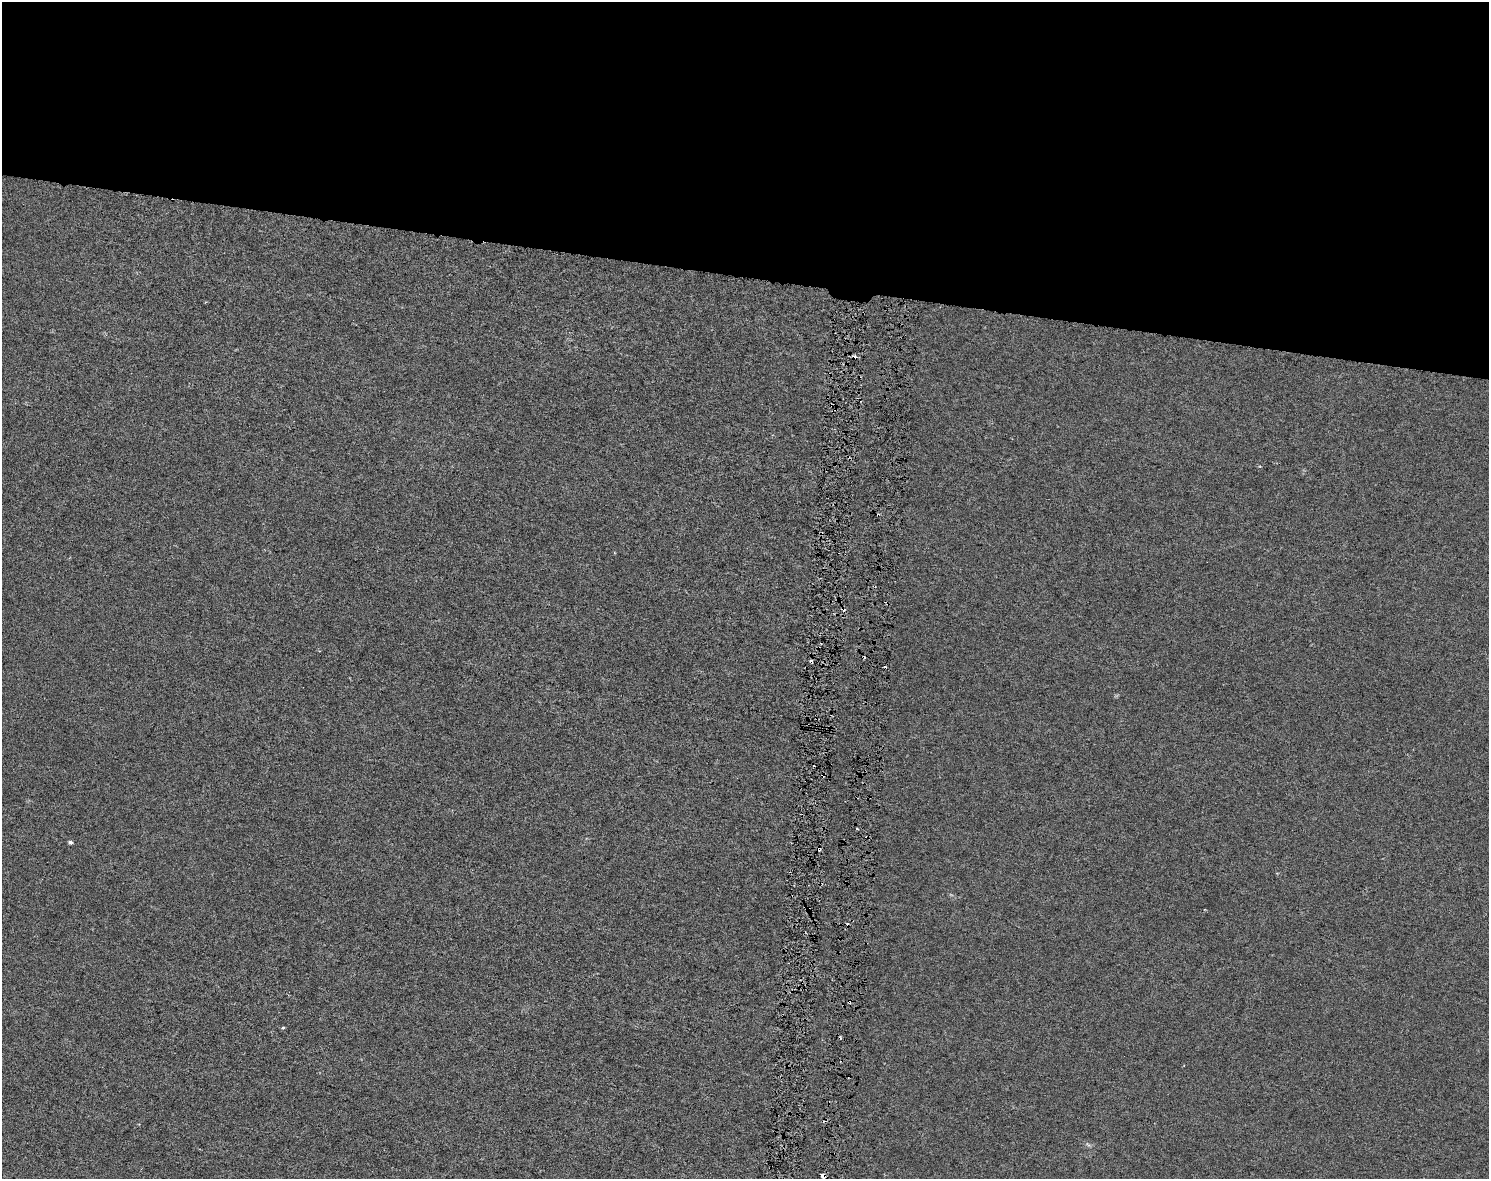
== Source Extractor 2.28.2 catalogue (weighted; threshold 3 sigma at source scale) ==
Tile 2 of 3 x 4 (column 2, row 1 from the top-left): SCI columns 1773-3259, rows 3531-4707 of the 4975 x 4717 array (HDU 1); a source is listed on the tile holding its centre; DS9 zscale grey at full resolution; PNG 1491 x 1181 px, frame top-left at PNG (2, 2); no overlay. Shown black and unused: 24% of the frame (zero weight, under 3 of 6 exposures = <1% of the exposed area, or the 3 px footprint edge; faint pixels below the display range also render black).
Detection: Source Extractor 2.28.2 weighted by HDU 2 'WHT'; one run over the whole footprint, this tile lists its part. Background -2.74e-05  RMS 0.0023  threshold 0.00955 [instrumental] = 3 sigma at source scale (4.09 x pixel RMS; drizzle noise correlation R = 1.36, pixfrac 0.8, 0.0396/0.0396 arcsec/px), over >= 5 px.
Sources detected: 12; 6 cosmic-ray / hot-pixel residue — not listed; the other 6 listed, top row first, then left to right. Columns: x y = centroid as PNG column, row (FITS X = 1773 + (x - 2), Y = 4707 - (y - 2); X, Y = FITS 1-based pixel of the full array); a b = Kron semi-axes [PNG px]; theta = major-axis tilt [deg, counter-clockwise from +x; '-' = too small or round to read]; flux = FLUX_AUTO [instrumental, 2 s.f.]
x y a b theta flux
823 775 4 3 - 1.6
70 842 4 4 - 0.51
819 849 5 3 - 0.44
849 1002 5 3 - 0.47
283 1028 4 3 - 0.32
823 1176 4 4 - 1
Overlapping masked pixels (flux is a lower limit): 4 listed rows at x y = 823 775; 819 849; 849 1002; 823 1176